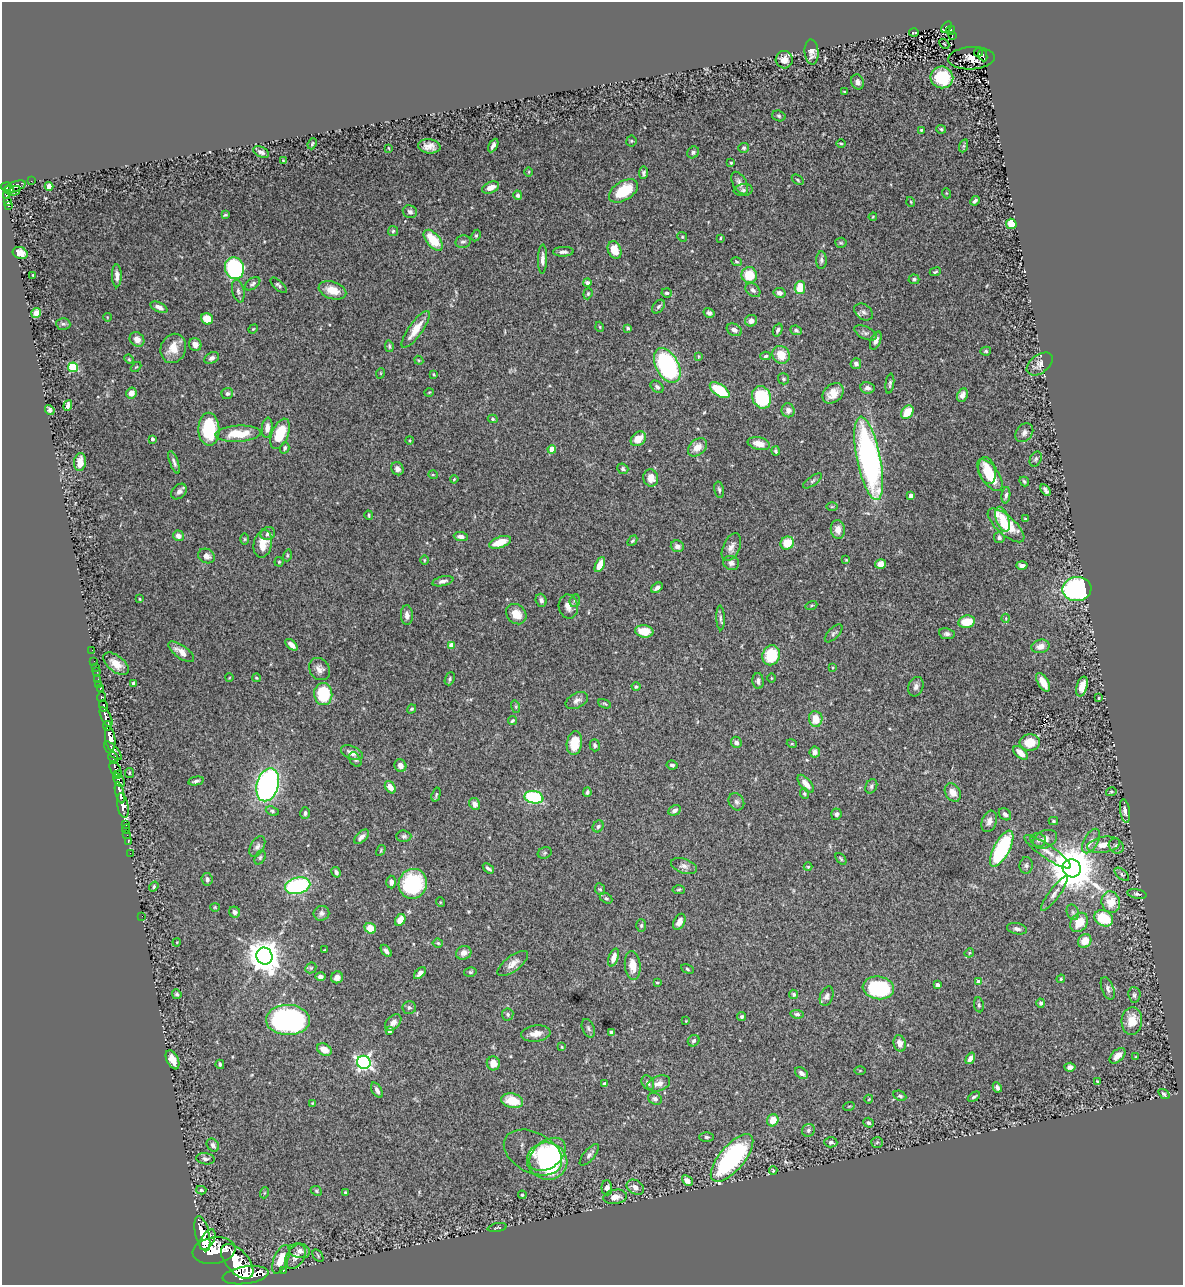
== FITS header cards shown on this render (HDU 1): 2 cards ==
NAXIS1  =                 1181
NAXIS2  =                 1283

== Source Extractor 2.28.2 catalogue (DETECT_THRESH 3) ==
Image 1181 x 1283 px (HDU 1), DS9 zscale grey, 1 PNG px = 1 image px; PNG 1185 x 1287 px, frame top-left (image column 1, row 1283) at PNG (2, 2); each listed source drawn as its Kron ellipse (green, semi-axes under 4 px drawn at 4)
Background 0.895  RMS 0.028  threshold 0.0834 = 3 sigma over >= 5 px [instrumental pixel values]
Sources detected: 438; all 438 listed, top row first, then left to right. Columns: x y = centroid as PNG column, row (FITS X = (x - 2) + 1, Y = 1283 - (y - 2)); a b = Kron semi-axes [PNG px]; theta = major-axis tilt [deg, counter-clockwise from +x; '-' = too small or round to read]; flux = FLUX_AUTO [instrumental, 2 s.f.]
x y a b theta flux
946 27 6 3 57 150
951 30 5 4 - 140
914 33 5 2 - 1.7
952 35 3 2 - 19
944 44 6 2 -45 0.9
812 52 12 7 -85 13
978 52 4 3 - 120
983 55 6 4 -65 120
971 58 23 11 3 0.84
784 60 8 8 - 12
942 77 11 11 - 73
858 82 8 6 -65 6.9
844 92 3 2 - 1.7
779 116 7 5 -18 3.6
941 129 5 4 - 3.1
921 130 4 4 - 2.1
631 141 5 5 - 2.4
841 143 4 3 - 1.8
312 144 5 4 - 3.2
429 146 11 7 -5 14
493 146 7 4 62 6.6
963 146 7 4 70 2.7
388 148 3 2 - 1.4
744 148 5 5 - 3.3
261 152 8 5 -27 6.7
693 152 6 5 - 4.2
283 161 4 3 - 1.7
731 163 3 3 - 2.4
529 172 5 3 - 1.6
644 173 6 4 85 3.9
798 180 6 3 -37 2.4
31 181 2 2 - 8.8
740 183 12 6 -61 11
49 186 4 4 - 30
6 187 5 3 - 520
15 187 11 5 20 380
491 187 9 5 23 18
9 190 5 4 - 550
743 190 9 6 7 5
14 191 6 3 34 130
623 191 16 9 32 66
946 193 5 3 - 1.5
518 195 5 4 - 4
7 196 4 4 - 280
7 201 4 3 - 250
975 201 5 3 - 4
911 202 5 3 - 1.7
8 205 3 3 - 58
410 212 7 6 - 5.7
225 215 3 2 - 2
873 217 4 3 - 1.9
1011 224 5 5 - 38
393 231 5 5 - 3.3
476 236 6 4 63 2.7
682 237 5 4 - 2.5
720 238 3 3 - 1.8
433 240 12 6 -50 54
463 242 8 6 11 5.2
841 243 5 5 - 2.5
615 250 9 6 -69 31
563 252 10 5 2 7
20 253 7 6 - 15
542 259 14 4 89 10
821 260 9 5 89 4.8
737 262 5 4 - 2.2
234 268 11 9 -72 240
935 272 5 3 - 2.5
33 275 3 2 - 1.7
749 275 8 8 - 44
117 276 11 5 -90 9.2
914 279 5 5 - 3.8
587 283 4 3 - 4.9
253 284 9 5 37 5
279 285 10 4 -43 4.3
800 288 7 5 80 41
332 290 14 8 -18 29
753 290 8 6 -41 6.2
238 291 11 6 -77 6.4
667 293 5 4 - 4.8
779 293 6 5 - 6.5
588 294 6 4 69 2.6
159 307 9 4 -23 8.9
658 307 8 5 50 4.3
864 312 10 7 -37 7
36 313 5 4 - 14
709 313 5 5 - 4.7
107 317 4 2 - 1.3
207 319 6 5 - 26
751 321 6 5 - 11
63 324 7 6 - 4.4
600 327 5 3 - 1.7
628 328 4 3 - 3
253 329 5 4 - 1.8
416 329 22 7 54 33
734 330 8 5 -26 7.2
778 330 6 4 69 5.3
796 330 6 4 -24 4.1
866 333 12 6 -25 6.5
137 339 8 6 -47 15
876 341 9 5 68 8.4
195 344 6 6 - 10
389 346 6 4 -81 3
173 348 15 12 68 30
986 351 5 4 - 2.8
781 355 9 8 - 30
698 356 4 2 - 1.5
766 356 5 4 - 3.5
212 358 8 5 29 6.8
129 359 5 4 - 2.1
419 360 4 4 - 2
856 364 5 5 - 6
1040 364 15 9 37 14
667 365 19 11 -62 340
73 367 5 5 - 120
136 367 6 3 43 1.9
381 373 5 3 - 1.5
434 374 3 2 - 1.7
783 379 5 5 - 3.8
890 384 10 4 83 3.9
657 387 7 5 -41 5.1
867 388 7 5 -8 6.6
720 390 11 5 -34 71
429 392 5 3 - 1.6
131 393 5 5 - 15
227 393 6 5 - 4.4
833 393 12 9 44 22
962 395 7 5 65 9.7
762 397 11 9 -69 110
68 405 5 4 - 6.5
50 410 5 4 - 4.7
788 410 7 6 - 9.7
907 412 7 5 51 36
493 419 5 4 - 2.8
267 428 10 5 82 13
209 429 16 10 -89 110
1024 433 10 8 51 8
238 434 23 8 3 52
280 434 16 8 67 55
152 439 4 3 - 5.2
638 439 8 6 41 24
410 440 4 3 - 1.4
759 444 11 6 -13 19
697 447 11 7 42 19
285 448 6 4 74 4.9
552 449 4 4 - 34
776 451 5 3 - 3.1
869 458 43 12 -79 520
1036 459 8 5 63 3.7
80 462 9 6 83 21
174 462 12 4 -69 5.3
397 469 7 6 - 6.7
623 469 6 5 - 3.8
987 470 13 8 -75 42
433 475 5 3 - 1.5
990 475 18 8 -56 58
651 478 8 7 - 19
454 479 4 3 - 1.6
813 481 11 4 36 4.4
1024 481 5 3 - 3.1
719 490 8 4 -78 4
1046 490 6 4 -59 5.5
179 492 9 6 47 8.6
1006 495 8 4 83 5
911 496 4 4 - 16
832 507 6 4 0 1.9
369 515 5 3 - 2.4
1003 519 13 6 -71 28
1025 519 3 2 - 1.5
1006 525 23 9 -42 69
838 529 9 7 -82 15
268 534 7 6 - 6.5
178 536 5 5 - 11
461 537 7 4 -5 7.4
999 538 5 5 - 4.8
245 539 6 4 90 2.3
632 541 6 3 48 2.4
500 542 11 5 19 31
787 543 7 6 - 40
263 544 14 9 78 27
677 546 7 6 - 7.8
731 547 15 8 66 12
287 555 6 4 72 2.3
206 556 9 7 -25 11
424 560 5 3 - 1.8
846 560 4 3 - 1.5
279 562 4 4 - 2.2
731 563 8 7 - 6.6
600 564 8 4 64 31
881 564 5 5 - 16
1022 565 5 3 - 7
443 581 11 5 13 7.1
657 588 6 4 37 8.1
1077 589 14 12 8 310
140 599 3 2 - 2.2
541 600 6 5 - 5.6
575 601 6 5 - 3.5
811 605 6 4 19 2.4
568 607 12 9 -78 14
516 614 11 9 -45 25
407 615 10 6 -87 9.5
720 618 12 3 -88 4.6
1006 618 4 3 - 1.4
967 622 8 6 11 39
644 631 9 6 -8 38
834 633 11 5 46 4.8
947 634 8 5 -8 5.6
291 645 7 4 -43 11
451 645 4 4 - 21
1040 646 9 6 13 14
92 650 2 2 - 12
181 652 15 6 -36 19
771 655 10 8 70 83
94 661 2 2 - 4.3
116 664 15 8 -38 21
96 667 2 2 - 10
833 667 4 3 - 1.7
319 669 12 9 -53 11
96 671 3 2 - 6.7
229 678 4 3 - 1.3
256 678 4 3 - 2.2
771 678 5 3 - 1.4
98 679 2 2 - 15
450 679 7 4 69 3.5
758 681 8 5 -86 5.8
1043 682 10 5 -59 25
133 683 4 3 - 4.5
99 684 2 2 - 11
1082 686 10 5 74 18
636 687 4 4 - 3.3
916 687 10 7 70 7.4
100 688 3 3 - 65
323 694 11 9 -84 96
102 697 5 3 - 220
1099 698 3 2 - 2.1
577 700 12 7 27 8.8
605 704 7 3 -22 2.2
103 706 6 3 -86 370
516 707 6 4 -72 2.6
412 709 5 3 - 2.2
106 717 11 5 -65 2400
816 719 8 7 - 26
512 721 4 4 - 3
107 726 4 3 - 680
110 738 12 5 -82 4300
736 742 6 5 - 7.9
1030 742 10 8 4 36
574 743 12 7 81 44
792 744 5 3 - 1.7
595 745 6 5 - 4.2
113 751 12 5 -47 1300
815 752 6 5 - 7.1
352 753 11 6 -24 13
1020 753 9 5 -42 19
113 758 6 4 -65 820
355 760 8 5 -60 4.2
672 765 5 4 - 4.3
400 766 6 6 - 11
115 769 8 5 -64 960
129 773 5 4 - 2.3
117 775 4 3 - 290
119 780 7 5 -57 560
196 781 8 3 12 4.3
806 784 11 5 -49 17
268 785 17 11 74 440
871 786 7 5 65 4.3
390 787 7 5 -54 15
587 792 5 3 - 4.2
1111 792 5 4 - 2.6
120 793 11 3 -76 2000
953 793 10 7 -57 15
804 794 5 4 - 2.9
436 795 7 4 74 2.9
534 797 9 6 -11 160
736 802 9 7 -60 6.2
475 804 6 5 - 11
123 805 12 5 -79 2900
675 810 7 5 27 7.1
272 811 7 4 -22 3.5
1125 811 12 5 -81 8.2
305 813 6 4 74 4.6
836 814 5 5 - 4.8
1005 814 7 5 -41 4.9
989 821 11 7 70 10
1053 821 5 4 - 2.3
126 825 3 3 - 46
598 826 6 5 - 4
126 829 5 2 - 42
127 835 4 3 - 20
404 836 7 6 - 4.4
361 837 9 5 43 8.3
1045 839 13 8 25 13
1038 840 8 6 -24 7.1
128 841 3 2 - 29
1091 841 13 7 60 12
1104 845 16 8 9 21
1116 846 8 7 - 5.8
257 847 11 6 61 6.9
1002 849 20 8 62 190
381 850 6 3 60 2
1047 852 28 6 -34 19
130 853 2 2 - 14
545 853 7 5 22 3.2
260 857 7 5 63 3.4
841 859 7 3 -48 2.4
1026 865 8 6 84 4.8
684 866 13 7 -18 8.2
808 867 4 4 - 2
488 868 6 3 -36 4.2
1072 868 9 9 - 7700
336 872 5 4 - 6.7
1122 874 8 4 -41 3.7
207 879 6 5 - 6.3
391 882 6 5 - 7.6
413 884 15 14 - 180
298 886 13 8 14 230
154 887 5 4 - 3.4
600 889 6 5 - 3.2
679 890 6 4 -3 2.5
1054 893 21 5 53 11
1137 894 10 4 -10 4.2
606 898 7 4 -28 3.7
440 902 5 3 - 1.4
1111 902 11 9 -72 39
215 907 4 4 - 1.8
235 912 6 5 - 6.2
1073 912 8 6 -69 4.7
321 913 8 7 - 6.5
142 916 2 2 - 51
1104 918 10 7 -28 69
400 920 6 5 - 21
679 922 8 5 63 12
1079 922 10 8 54 31
641 925 6 5 - 3.3
370 928 6 5 - 30
1017 929 10 5 -11 7
1085 941 7 6 - 24
177 942 4 3 - 1.5
438 943 5 4 - 2.5
324 950 4 2 - 1.1
386 951 7 4 -52 5.8
464 953 8 6 27 12
969 953 5 4 - 2
264 956 8 8 - 3600
614 957 9 5 71 15
513 964 18 7 37 15
633 966 14 8 -84 22
311 968 6 5 - 2.8
687 969 6 4 -29 2.7
470 972 6 5 - 3.1
420 973 7 4 45 11
320 977 5 4 - 6.8
337 977 6 6 - 9.7
1061 979 4 4 - 2.2
979 982 4 4 - 23
657 983 4 3 - 1.9
937 985 4 4 - 9.8
878 988 16 11 -7 160
1108 989 12 6 -68 7.5
177 994 5 4 - 3.7
793 994 5 4 - 2.8
1134 995 8 6 -84 4.7
827 996 10 6 69 7.7
1041 1003 4 4 - 4.4
979 1005 7 5 -80 3.7
409 1007 6 6 - 4.4
508 1014 6 6 - 3.7
797 1014 7 4 -6 3.7
742 1017 4 4 - 3.5
288 1020 22 15 -1 450
686 1021 3 2 - 1.3
1132 1021 14 10 84 28
393 1022 9 6 44 11
588 1028 10 6 -68 5
390 1030 4 4 - 13
536 1033 14 8 7 15
611 1033 4 3 - 3.7
694 1041 6 5 - 5.2
900 1043 8 6 -73 13
562 1047 3 3 - 1.6
324 1050 8 5 -28 23
1117 1056 9 5 43 16
1136 1057 4 3 - 1.6
970 1058 6 4 56 8.7
173 1060 10 6 -65 17
364 1062 7 6 - 490
493 1063 7 6 - 18
220 1064 4 3 - 3.2
1070 1067 5 4 - 7.4
860 1070 5 4 - 1.8
801 1073 7 5 -39 8
1097 1082 4 3 - 2.1
648 1083 8 5 -58 5.8
605 1084 4 4 - 3.8
659 1084 12 7 20 13
997 1087 5 3 - 4.8
377 1090 8 5 -59 6.8
1164 1094 6 3 -36 3.3
900 1096 7 5 -25 3.5
974 1097 7 3 33 3.5
655 1099 7 5 -20 6.6
869 1099 4 3 - 1.4
512 1101 11 7 -14 43
312 1103 4 3 - 1.7
849 1106 6 3 18 1.8
773 1120 6 5 - 26
868 1123 5 4 - 4.5
808 1130 6 6 - 4.7
707 1137 7 5 -1 3.7
831 1142 6 5 - 5
877 1142 6 5 - 3.2
213 1145 7 5 -52 6.2
533 1152 31 20 -27 40
547 1154 20 13 39 130
589 1155 13 5 49 6.9
732 1158 29 12 50 280
205 1159 9 5 -7 5.7
547 1161 20 18 -16 250
773 1171 4 3 - 2.1
687 1181 6 4 -42 9.3
635 1187 9 7 -33 9.6
607 1188 7 5 -89 6.5
201 1190 5 4 - 2.9
316 1191 6 4 -24 2.8
264 1193 5 3 - 2.3
346 1193 4 4 - 4.5
522 1195 4 3 - 1.7
615 1197 12 7 9 16
497 1228 9 3 11 2.2
202 1234 18 7 -76 6900
207 1240 11 6 60 3400
214 1251 21 13 8 9400
300 1251 10 7 -10 9.2
318 1256 7 4 -55 2.8
295 1257 13 9 58 13
281 1259 15 7 67 35
237 1261 21 11 -49 9600
284 1270 2 2 - 13
246 1275 23 8 8 8000